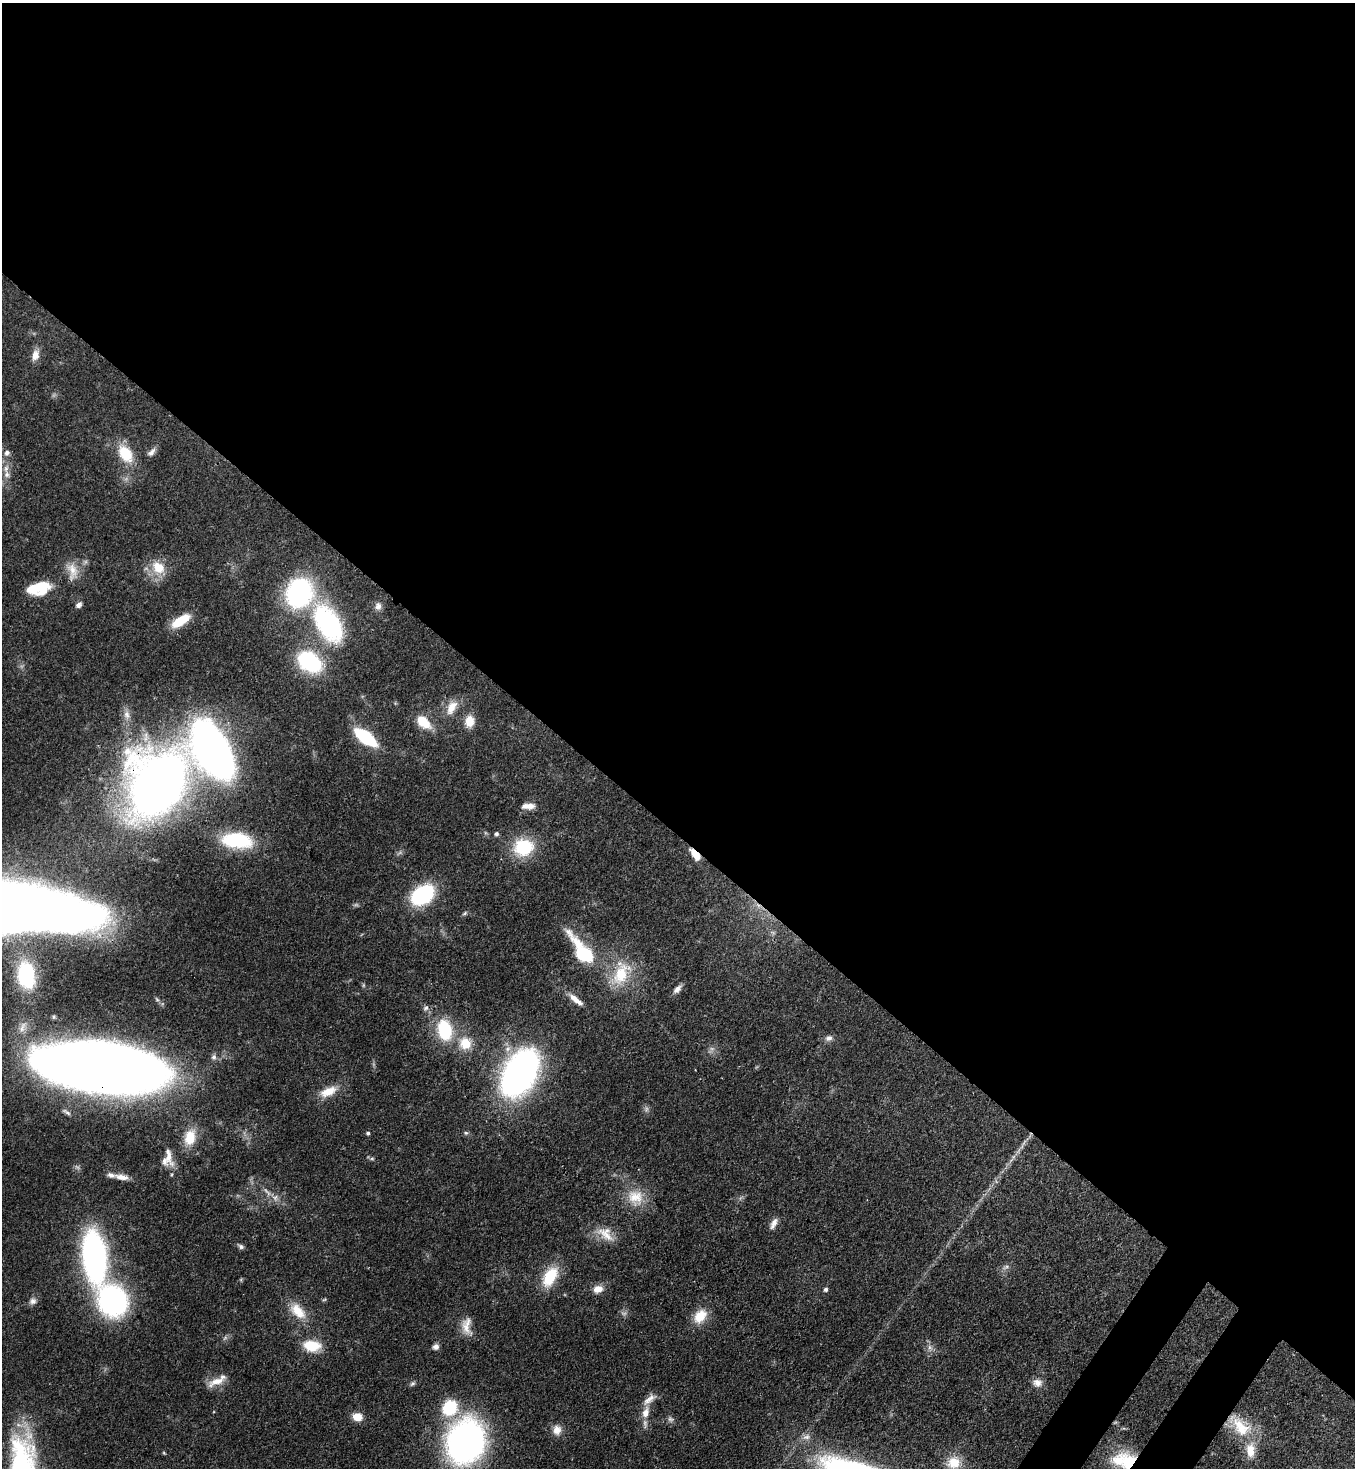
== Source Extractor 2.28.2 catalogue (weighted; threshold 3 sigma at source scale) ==
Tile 3 of 4 x 4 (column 3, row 1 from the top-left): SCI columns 2933-4285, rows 4456-5921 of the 6003 x 5981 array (HDU 1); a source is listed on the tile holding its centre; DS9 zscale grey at full resolution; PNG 1357 x 1470 px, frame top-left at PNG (2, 3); no overlay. Shown black and unused: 58% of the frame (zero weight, under 3 of 4 exposures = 7% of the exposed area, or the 3 px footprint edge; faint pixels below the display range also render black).
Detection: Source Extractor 2.28.2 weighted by HDU 2 'WHT'; one run over the whole footprint, this tile lists its part. Background 0.0852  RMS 0.0039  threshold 0.0175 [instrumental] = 3 sigma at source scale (4.5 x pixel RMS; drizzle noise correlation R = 1.50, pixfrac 1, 0.05/0.05 arcsec/px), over >= 5 px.
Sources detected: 95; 7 too faint to see at this stretch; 1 inside a brighter object's white glare — not listed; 7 inside a brighter listed object's ellipse — not listed separately; the other 80 listed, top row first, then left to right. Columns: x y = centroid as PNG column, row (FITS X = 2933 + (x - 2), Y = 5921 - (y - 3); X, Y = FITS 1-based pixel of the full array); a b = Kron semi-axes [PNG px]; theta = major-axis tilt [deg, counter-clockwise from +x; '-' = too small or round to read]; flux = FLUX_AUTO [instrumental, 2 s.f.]
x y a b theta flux
35 355 15 9 77 3.4
151 452 12 7 47 1.9
7 453 8 7 - 1.4
125 454 24 15 -57 12
7 475 11 9 -81 2.4
158 568 20 16 -47 9
72 571 26 14 -82 6.4
42 585 21 12 11 9.7
299 593 25 21 68 69
79 605 8 6 37 1.3
378 606 11 9 88 2
181 621 21 9 33 10
328 623 48 26 -59 53
309 662 24 16 -34 39
451 707 21 11 63 5.2
127 715 13 9 -74 2.5
469 721 13 10 81 5.6
423 722 15 9 -44 11
366 737 18 8 -37 40
213 750 38 22 -63 280
158 783 41 33 62 520
530 806 12 10 5 2.8
496 834 6 5 - 0.84
237 840 32 16 -5 29
523 847 24 21 5 19
695 854 15 7 -48 5
422 895 24 17 32 33
465 913 8 4 36 0.69
583 951 48 17 -53 28
621 973 40 22 65 18
26 975 22 15 -82 35
677 989 12 6 47 2.2
576 1000 24 7 -40 3.8
426 1008 9 7 57 1.4
445 1030 27 18 -78 22
829 1038 10 8 21 1.6
465 1043 18 17 - 9.4
214 1057 8 7 - 1.3
100 1066 95 35 -8 750
520 1073 39 23 60 170
328 1091 24 11 24 6.9
368 1133 5 4 - 0.71
466 1133 6 5 - 0.69
190 1137 22 14 76 9.4
168 1156 33 10 -78 5.3
372 1159 6 4 0 0.66
121 1177 19 8 -9 3.7
267 1192 17 4 -47 2
635 1197 25 22 -45 10
275 1198 10 8 -83 2
773 1224 15 6 64 2.4
605 1234 25 15 -38 6.8
241 1246 9 5 -35 1
94 1257 36 16 -84 140
1006 1267 10 5 27 1.2
550 1276 25 14 59 14
598 1289 12 8 12 4.1
826 1289 5 5 - 1
324 1300 6 3 20 0.48
33 1301 10 9 - 1.9
113 1301 35 31 -61 69
298 1311 26 14 -45 8.7
700 1316 19 13 51 7.8
467 1326 25 12 -85 5.3
312 1346 22 13 -5 9.8
436 1347 7 7 - 1.6
217 1381 27 9 21 5.2
1037 1383 12 10 -5 2.8
413 1384 8 6 43 0.9
450 1408 16 14 53 19
645 1412 16 9 74 4
357 1417 9 8 - 5.9
671 1419 9 8 - 1.4
1241 1427 33 20 -45 15
557 1430 13 11 82 3.6
806 1437 12 8 10 2.2
465 1442 30 24 66 190
164 1453 5 4 - 0.41
954 1462 17 16 - 7.6
1129 1462 26 19 86 15
Overlapping masked pixels (flux is a lower limit): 4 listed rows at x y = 158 783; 695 854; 100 1066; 1129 1462
Isophote crosses this tile's border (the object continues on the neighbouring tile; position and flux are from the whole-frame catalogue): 1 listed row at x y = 1129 1462